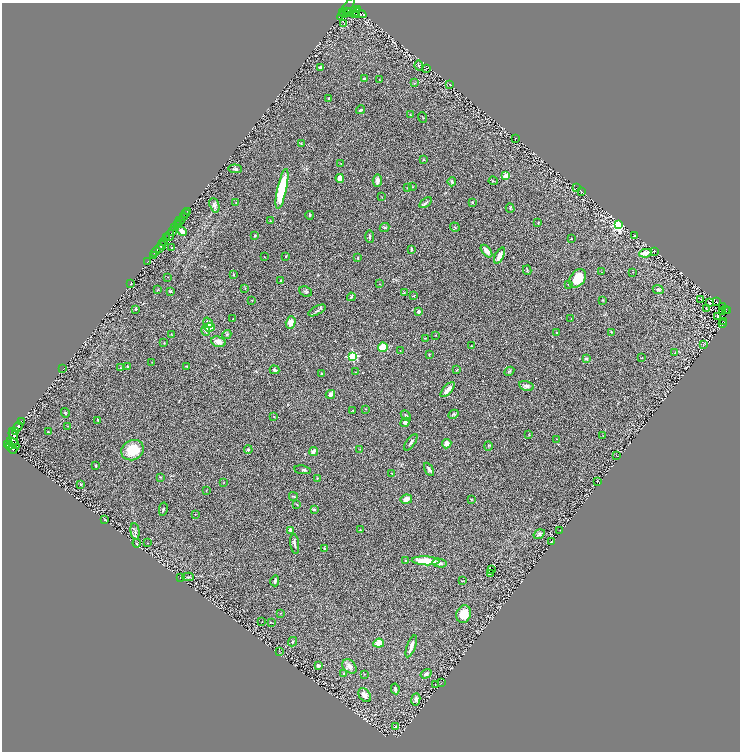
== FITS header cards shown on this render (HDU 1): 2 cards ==
NAXIS1  =                 1476
NAXIS2  =                 1499

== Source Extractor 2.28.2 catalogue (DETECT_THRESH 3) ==
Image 1476 x 1499 px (HDU 1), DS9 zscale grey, zoomed out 1/2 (1 PNG px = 2 x 2 image px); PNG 742 x 754 px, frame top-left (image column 1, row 1498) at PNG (2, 3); each listed source drawn as its Kron ellipse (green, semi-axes under 4 px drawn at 4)
Background 0.226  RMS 0.02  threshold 0.0592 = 3 sigma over >= 5 px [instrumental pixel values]
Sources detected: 259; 26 cannot appear on this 1/2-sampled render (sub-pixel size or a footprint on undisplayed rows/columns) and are neither listed nor drawn; the other 233 listed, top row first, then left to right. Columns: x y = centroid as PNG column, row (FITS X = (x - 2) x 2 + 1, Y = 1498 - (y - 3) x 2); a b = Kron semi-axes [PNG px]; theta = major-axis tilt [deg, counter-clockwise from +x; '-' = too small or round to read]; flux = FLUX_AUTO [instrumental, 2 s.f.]
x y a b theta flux
346 9 13 3 53 100
357 10 2 2 - 60
343 12 4 2 - 48
347 12 4 2 - 44
345 13 3 2 - 21
349 13 4 3 - 68
354 13 4 2 - 38
359 13 7 3 -21 100
357 14 2 1 - 19
344 23 3 2 - 1.4
419 66 5 3 - 3.6
320 67 3 2 - 6.5
426 68 4 2 - 1.8
364 79 4 3 - 8.7
379 80 3 2 - 1.3
414 83 2 2 - 1.6
450 84 3 1 - 1.1
329 99 4 2 - 3.2
361 110 4 2 - 7.7
410 114 3 2 - 1.6
423 117 5 2 - 2.1
515 139 2 1 - 1.7
301 143 3 2 - 2.1
423 160 3 2 - 1.7
341 163 2 1 - 2.4
235 169 7 4 -7 6.7
506 176 2 2 - 82
340 178 4 3 - 24
377 181 6 4 84 14
493 181 4 3 - 3.6
452 182 4 3 - 6.4
412 187 3 2 - 2
407 188 3 2 - 2.2
577 188 3 1 - 1.2
282 189 20 4 78 220
581 191 4 2 - 3
382 197 2 2 - 1.3
472 202 2 2 - 11
236 203 2 2 - 1.2
425 203 7 3 36 6.3
214 205 7 4 -71 11
510 208 4 3 - 3.5
188 212 3 1 - 5.9
186 213 2 1 - 6
310 215 4 3 - 3.5
183 216 3 2 - 62
180 221 5 2 - 100
270 221 3 3 - 2.8
179 222 2 2 - 47
538 222 3 2 - 1.9
177 224 3 2 - 68
618 225 3 3 - 840
455 227 5 3 - 3.9
175 228 3 1 - 84
385 228 5 4 - 5.4
172 231 3 2 - 110
182 231 5 3 - 30
634 235 2 2 - 11
169 236 6 3 70 110
255 236 3 2 - 3.5
370 236 6 3 -88 5.4
166 238 2 1 - 29
571 239 2 2 - 2.6
164 241 4 2 - 130
162 245 4 3 - 100
160 248 2 1 - 49
171 248 2 2 - 2.4
411 249 4 2 - 5.1
487 251 7 4 -50 19
654 251 2 2 - 1.4
156 252 5 2 - 330
645 253 6 3 11 46
499 255 9 4 64 27
153 256 2 1 - 42
264 256 2 1 - 1.7
286 256 2 2 - 4
358 258 4 2 - 1.7
148 261 3 2 - 21
527 270 5 2 - 3.4
602 272 2 1 - 0.96
633 272 2 1 - 0.94
233 275 3 3 - 2.2
167 277 2 1 - 1.2
578 278 10 7 54 76
281 281 3 2 - 8.1
131 284 3 2 - 1.6
379 284 3 2 - 1.4
569 284 2 2 - 2.9
245 288 3 3 - 2.2
158 289 4 2 - 2.3
658 290 6 3 -25 8
170 291 4 3 - 5.8
306 292 6 5 - 7.1
404 293 4 3 - 2.8
414 295 3 1 - 2.2
351 297 4 3 - 3.5
252 300 2 2 - 1.7
603 300 3 2 - 1.8
701 300 2 1 - 0.91
717 301 2 1 - 0.8
710 302 3 2 - 7.4
722 307 2 1 - 1.4
136 309 2 2 - 4.3
707 309 3 2 - 1.7
726 309 2 1 - 2.4
317 310 9 4 28 11
728 311 2 1 - 17
418 312 4 4 - 8.3
722 312 2 1 - 1.1
717 316 2 1 - 1.2
233 319 2 1 - 1.2
571 319 2 1 - 1.1
724 322 2 2 - 13
208 323 5 4 - 12
291 323 6 5 - 31
723 324 2 1 - 3.5
209 327 5 4 - 60
205 331 5 4 - 7.1
557 332 3 2 - 2.9
612 332 3 2 - 2.4
171 334 3 2 - 1.8
227 335 4 3 - 4
435 335 3 2 - 1.6
425 338 3 2 - 1.5
218 342 7 5 -19 30
164 343 3 2 - 1.7
703 345 2 2 - 1
471 346 3 2 - 2.5
383 347 5 4 - 69
400 350 2 2 - 1.3
675 353 3 2 - 1.2
429 354 3 3 - 2.5
353 356 3 3 - 380
642 358 2 2 - 2
587 359 4 4 - 3.8
152 362 2 2 - 1.4
127 366 2 2 - 6.9
186 366 3 3 - 2.7
121 368 2 2 - 1.6
63 369 2 1 - 1.5
275 370 5 3 - 8.4
457 370 4 2 - 2.7
509 371 5 4 - 5.4
356 372 3 2 - 1.3
322 374 2 2 - 6.6
526 386 7 5 -14 11
448 390 9 3 47 21
330 394 5 4 - 10
366 409 2 2 - 2.5
353 410 3 2 - 1.5
65 413 5 3 - 4.2
453 414 5 4 - 5
274 416 2 2 - 1.9
406 416 6 3 -47 6.9
98 420 3 2 - 3.1
21 421 2 1 - 6.8
405 422 5 4 - 8.3
67 426 2 2 - 1.5
18 427 5 3 - 380
16 431 4 2 - 88
48 432 2 2 - 1.9
529 435 3 2 - 1.2
13 436 8 4 -75 680
603 436 3 1 - 1.1
556 439 2 2 - 1.9
411 442 9 2 54 8.1
13 443 7 3 -38 110
8 444 2 2 - 120
447 444 5 4 - 23
10 446 4 2 - 240
488 446 5 2 - 3.1
13 449 5 3 - 130
360 449 3 2 - 1.3
133 450 11 10 - 97
248 450 4 3 - 4.5
313 452 5 3 - 15
617 456 3 1 - 0.79
95 466 4 2 - 2.7
429 469 7 3 -58 9.5
303 470 8 4 -9 5.7
392 473 2 2 - 1.3
161 477 3 2 - 2
317 478 3 2 - 2.5
597 481 2 2 - 1.4
224 482 3 2 - 1.4
80 484 3 2 - 2.5
206 491 3 2 - 1.4
293 496 4 2 - 3.3
406 499 6 4 11 26
471 499 3 2 - 1.8
297 504 3 2 - 1.6
163 509 7 2 78 4.2
314 509 2 2 - 11
195 514 2 2 - 1.2
105 520 3 2 - 3.4
291 530 4 3 - 20
360 530 2 2 - 2.3
135 531 8 4 -83 10
560 531 4 2 - 1.3
539 534 6 4 32 9
551 542 4 1 - 1.6
137 543 4 3 - 4.2
147 543 3 2 - 1.5
295 544 10 3 -82 9.5
324 549 3 3 - 4.5
406 561 4 3 - 3.3
426 561 14 4 -3 110
439 563 7 4 -9 13
492 570 2 1 - 2.5
491 573 2 1 - 2.8
188 577 6 2 1 4.8
180 578 2 1 - 1.6
275 581 5 3 - 7.7
462 581 4 2 - 2.4
280 613 2 2 - 1.3
464 614 9 7 69 67
262 622 2 2 - 1.5
271 622 3 2 - 2
292 642 5 2 - 3.3
379 643 5 4 - 36
411 646 11 3 70 22
280 652 3 1 - 1
318 666 3 2 - 14
349 666 8 6 -45 22
343 674 4 3 - 3.4
364 674 3 2 - 1
426 674 6 4 32 12
441 682 2 2 - 1.1
435 684 2 2 - 1.9
395 689 5 3 - 5.2
365 695 8 5 -54 16
416 699 6 4 82 17
396 727 3 2 - 1.6
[26 sub-pixel or undisplayed-footprint detections neither listed nor drawn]